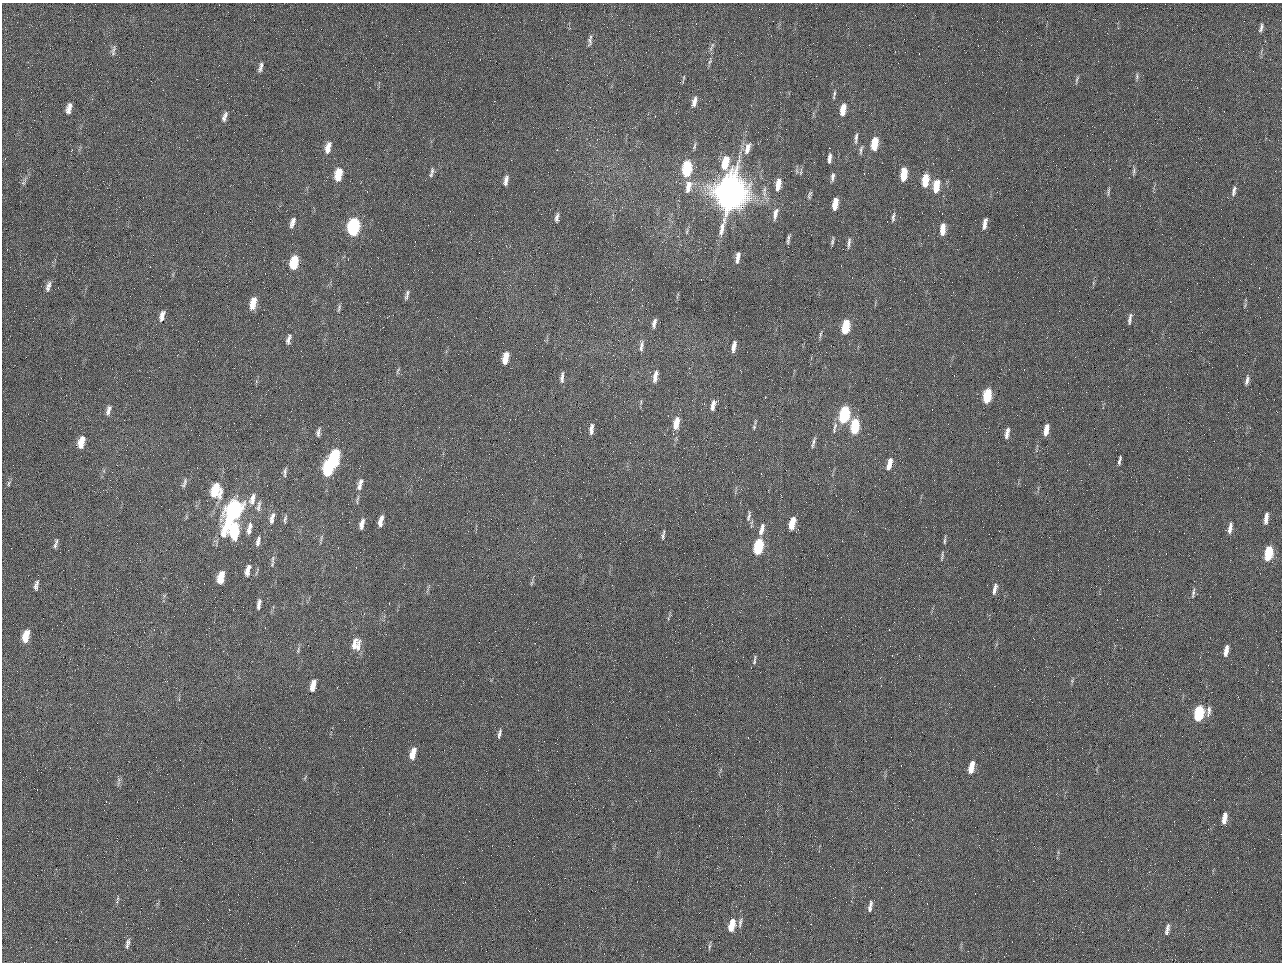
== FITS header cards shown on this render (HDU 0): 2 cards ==
NAXIS1  =                 1280 / length of data axis 1
NAXIS2  =                  960 / length of data axis 2

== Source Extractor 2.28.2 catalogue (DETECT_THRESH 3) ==
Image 1280 x 960 px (HDU 0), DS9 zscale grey, 1 PNG px = 1 image px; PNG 1284 x 964 px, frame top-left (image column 1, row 960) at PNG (2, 3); no overlay
Background 2560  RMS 180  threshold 554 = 3 sigma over >= 5 px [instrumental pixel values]
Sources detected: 156; all 156 listed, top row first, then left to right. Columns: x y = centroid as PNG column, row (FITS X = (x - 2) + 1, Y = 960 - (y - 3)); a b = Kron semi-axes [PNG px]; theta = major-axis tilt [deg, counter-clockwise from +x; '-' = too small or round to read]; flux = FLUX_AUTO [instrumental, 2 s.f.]
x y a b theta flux
1261 28 10 4 75 3.9e+04
590 41 13 6 86 4.5e+04
712 45 10 4 84 3.5e+04
984 50 2 2 - 6.4e+04
113 51 14 6 78 4.5e+04
710 61 9 4 65 3.2e+04
260 67 13 5 76 4.8e+04
1137 76 9 5 88 2.7e+04
684 77 7 3 72 1.8e+04
1077 79 12 3 73 2.6e+04
834 93 10 4 77 2.8e+04
694 101 13 6 78 7.6e+04
69 108 13 6 74 8.4e+04
843 110 12 5 80 1.6e+05
225 115 9 6 75 4.0e+04
224 119 8 5 -72 3.2e+04
856 138 14 4 84 4.2e+04
874 144 11 5 81 3.4e+05
694 146 10 3 71 2.4e+04
328 148 14 7 77 1.3e+05
747 148 17 7 72 1.2e+05
861 150 13 4 79 3.6e+04
829 158 11 4 84 5.5e+04
725 163 15 7 79 3.1e+05
687 169 11 6 81 9.0e+05
432 171 10 5 83 3.8e+04
801 171 13 3 84 2.4e+04
1134 171 11 4 84 3.0e+04
338 174 12 6 81 3.3e+05
904 174 11 5 84 3.2e+05
832 177 12 5 82 4.1e+04
506 180 12 5 76 6.5e+04
925 180 12 5 82 3.3e+05
23 183 6 5 - 2.5e+04
778 184 14 6 81 1.6e+05
688 186 16 7 77 1.2e+05
936 186 13 6 84 2.6e+05
1234 188 6 5 - 2.4e+04
764 192 19 6 88 9.2e+04
1108 192 12 4 84 3.0e+04
1233 192 10 6 80 4.3e+04
731 193 23 17 76 1.3e+07
810 194 8 6 46 2.8e+04
835 204 11 5 81 1.9e+05
775 214 16 6 78 9.0e+04
557 216 10 5 66 3.7e+04
893 217 12 4 83 3.7e+04
556 220 7 5 39 2.6e+04
292 222 13 5 73 6.8e+04
985 223 13 4 81 7.8e+04
353 227 12 7 81 1.9e+06
943 229 11 5 85 1.6e+05
788 239 11 4 79 3.5e+04
832 241 11 3 78 2.7e+04
849 243 16 4 81 4.6e+04
738 257 14 5 80 7.7e+04
294 262 12 6 77 4.4e+05
48 286 15 6 76 6.2e+04
407 295 12 4 73 3.8e+04
253 303 12 6 77 2.1e+05
339 308 12 3 72 2.5e+04
162 315 13 6 73 7.7e+04
1130 319 12 4 80 4.6e+04
654 323 13 5 78 5.6e+04
845 327 11 5 80 5.0e+05
820 334 11 3 80 2.2e+04
288 339 12 5 72 5.2e+04
641 346 16 6 80 5.8e+04
734 346 12 4 79 8.8e+04
505 358 11 5 79 2.0e+05
398 370 8 4 55 1.8e+04
655 376 16 6 79 1.0e+05
562 377 14 4 86 5.1e+04
1247 380 13 5 78 5.0e+04
987 396 11 5 82 6.2e+05
713 405 13 5 77 8.9e+04
108 410 13 5 73 5.6e+04
844 415 12 6 80 1.3e+06
676 423 15 6 79 2.1e+05
835 426 12 5 66 4.7e+04
855 426 12 5 82 7.1e+05
754 427 6 5 - 2.1e+04
591 429 13 5 85 6.5e+04
1046 430 11 5 78 1.4e+05
318 432 11 5 79 4.5e+04
986 432 2 2 - 7.6e+03
1007 433 13 5 79 7.9e+04
81 442 13 6 75 1.7e+05
813 442 17 3 76 3.8e+04
334 458 13 6 79 1.4e+06
1119 460 12 4 78 3.5e+04
889 464 12 5 76 1.5e+05
328 467 13 6 81 1.4e+06
285 472 15 4 81 3.6e+04
9 483 9 5 77 2.7e+04
184 483 15 5 68 3.9e+04
360 484 18 6 75 9.7e+04
216 490 13 9 86 4.4e+05
252 499 16 8 74 9.6e+04
258 506 17 6 77 5.4e+04
233 511 22 8 66 3.2e+06
749 516 13 4 75 3.7e+04
272 518 15 6 77 7.2e+04
1266 518 13 4 81 9.0e+04
285 519 12 4 78 2.9e+04
381 521 12 5 78 1.0e+05
792 521 9 4 72 2.1e+05
362 522 10 6 74 5.9e+04
752 522 6 4 71 2.2e+04
361 526 10 6 -71 5.1e+04
791 526 7 5 -58 1.5e+05
250 527 16 6 81 6.8e+04
1230 528 15 5 80 7.3e+04
762 529 14 5 75 9.9e+04
234 530 13 7 83 7.1e+05
249 531 7 6 - 4.2e+04
663 536 10 4 -81 3.1e+04
321 538 11 3 80 2.7e+04
945 540 13 3 85 2.8e+04
56 541 7 5 -82 2.4e+04
258 541 12 5 77 5.0e+04
55 546 9 6 83 3.3e+04
758 547 11 5 78 1.1e+06
1268 553 11 5 80 6.7e+05
942 556 15 4 80 3.1e+04
272 561 17 3 84 3.5e+04
247 571 12 5 77 9.5e+04
221 577 11 5 77 2.5e+05
531 583 7 4 70 1.8e+04
37 584 10 5 69 4.2e+04
36 587 8 6 -64 3.3e+04
995 589 13 5 77 7.1e+04
1193 593 14 4 79 3.8e+04
259 603 9 5 86 4.5e+04
258 607 6 4 -68 3.1e+04
668 618 4 4 - 1.4e+04
26 636 12 6 76 2.1e+05
356 644 17 12 84 1.7e+05
298 650 10 4 79 2.4e+04
1226 651 13 5 79 1.0e+05
754 660 12 3 82 3.0e+04
313 686 12 5 78 1.6e+05
1209 711 15 6 83 5.7e+04
1199 713 11 5 79 1.0e+06
499 734 12 4 77 4.0e+04
413 753 12 5 75 1.8e+05
971 767 12 5 78 2.1e+05
305 778 10 2 55 1.6e+04
1224 818 13 5 82 1.2e+05
118 898 6 4 72 1.7e+04
870 906 15 5 79 5.5e+04
740 922 14 5 81 4.7e+04
732 925 13 5 77 2.5e+05
1167 929 14 5 78 6.0e+04
128 943 15 5 78 5.3e+04
709 947 9 3 81 2.1e+04